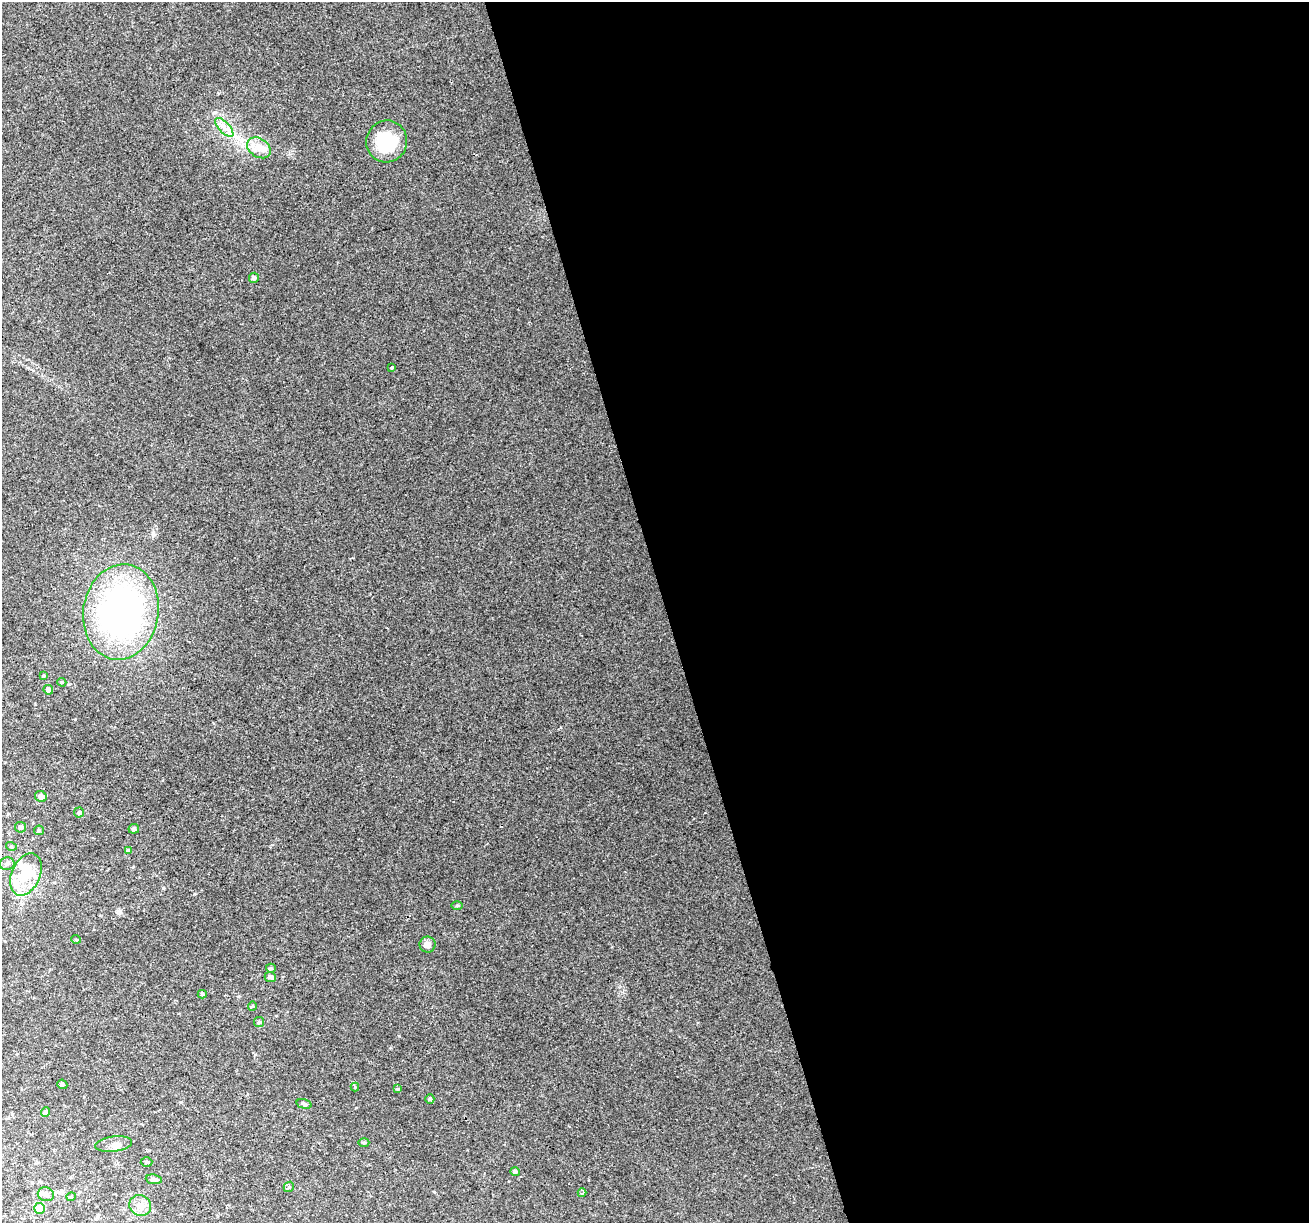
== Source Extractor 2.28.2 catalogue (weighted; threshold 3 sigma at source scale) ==
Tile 8 of 4 x 4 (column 4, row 2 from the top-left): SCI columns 3922-5228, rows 2544-3764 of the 5228 x 5035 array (HDU 1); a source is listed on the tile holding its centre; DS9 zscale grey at full resolution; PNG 1311 x 1225 px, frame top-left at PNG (2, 2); each listed source drawn as its Kron ellipse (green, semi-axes under 4 px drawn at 4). Shown black and unused: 49% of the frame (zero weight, under 2 of 3 exposures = <1% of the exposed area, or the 3 px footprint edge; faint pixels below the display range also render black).
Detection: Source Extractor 2.28.2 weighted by HDU 2 'WHT'; one run over the whole footprint, this tile lists its part. Background 0.0265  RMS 0.0063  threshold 0.0283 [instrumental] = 3 sigma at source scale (4.5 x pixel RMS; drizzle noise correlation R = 1.50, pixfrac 1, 0.0396/0.0396 arcsec/px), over >= 5 px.
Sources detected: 45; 1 inside a brighter object's white glare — neither listed nor drawn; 1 inside a brighter listed object's ellipse — not listed separately; the other 43 listed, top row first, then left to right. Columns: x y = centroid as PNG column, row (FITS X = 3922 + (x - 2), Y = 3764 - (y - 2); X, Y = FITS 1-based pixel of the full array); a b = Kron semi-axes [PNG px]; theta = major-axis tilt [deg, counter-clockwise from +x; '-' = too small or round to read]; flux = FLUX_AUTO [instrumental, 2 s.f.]
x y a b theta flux
224 127 12 5 -46 3.7
387 141 21 20 - 31
259 148 13 9 -33 5.6
254 278 5 5 - 1.7
392 367 3 3 - 2.1
121 612 48 37 81 200
44 675 4 3 - 0.68
62 682 4 3 - 0.79
48 690 5 4 - 1.8
41 796 6 5 - 2.5
79 812 5 5 - 1.2
20 827 5 5 - 1.7
134 829 5 5 - 1.4
39 830 5 4 - 0.74
11 846 5 3 - 0.7
128 850 4 4 - 0.56
7 864 7 6 - 1.8
26 874 22 14 66 18
457 905 5 3 - 0.76
76 939 5 3 - 0.53
427 945 8 8 - 3.3
271 968 5 4 - 0.78
270 977 6 5 - 2.2
202 994 4 4 - 0.92
252 1006 4 4 - 0.63
259 1022 5 5 - 1
62 1084 5 4 - 1.1
355 1087 4 4 - 0.55
397 1089 4 4 - 0.62
430 1099 5 4 - 1.2
304 1104 7 4 -16 1.3
45 1112 5 4 - 1.6
364 1143 5 3 - 0.68
114 1144 18 7 7 4.2
146 1162 6 5 - 0.87
515 1172 5 4 - 1.4
154 1179 8 5 -8 1.7
289 1187 5 4 - 0.87
582 1193 4 3 - 2.1
46 1194 8 7 - 2.2
71 1197 4 4 - 0.64
140 1206 11 10 - 5.3
40 1208 5 5 - 9.7
Unlisted compact peaks at least as high as the median listed source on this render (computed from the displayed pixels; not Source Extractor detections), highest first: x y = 163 888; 194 894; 399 1036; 75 719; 434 1192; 238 996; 69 684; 120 912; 133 867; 561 727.